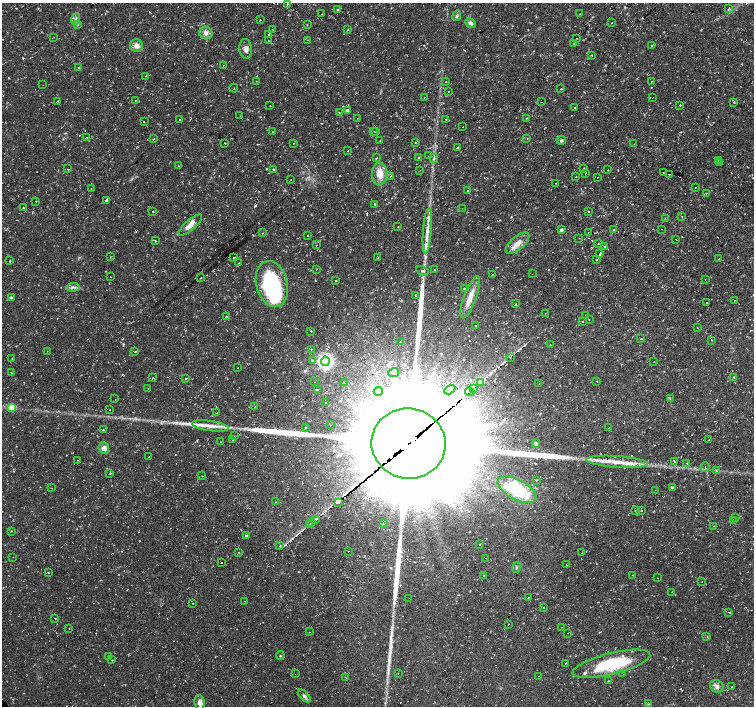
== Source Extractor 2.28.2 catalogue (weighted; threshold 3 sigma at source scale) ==
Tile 10 of 4 x 4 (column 2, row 3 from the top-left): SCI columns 1505-3008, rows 1551-2957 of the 6017 x 5986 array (HDU 1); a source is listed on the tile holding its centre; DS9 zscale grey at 2 x 2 block average (1 PNG px = mean of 2 x 2 image px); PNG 756 x 708 px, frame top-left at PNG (2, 3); each listed source drawn as its Kron ellipse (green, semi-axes under 4 px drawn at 4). Shown black and unused: <1% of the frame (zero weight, under 2 of 3 exposures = <1% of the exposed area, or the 3 px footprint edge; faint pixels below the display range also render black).
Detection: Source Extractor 2.28.2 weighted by HDU 2 'WHT'; one run over the whole footprint, this tile lists its part. Background 0.0198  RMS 0.003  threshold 0.0135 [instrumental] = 3 sigma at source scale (4.5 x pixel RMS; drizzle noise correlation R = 1.50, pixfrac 1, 0.0396/0.0396 arcsec/px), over >= 5 px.
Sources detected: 310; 2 inside a brighter object's white glare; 20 cosmic-ray / hot-pixel residue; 7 long thin detections or spike segments (spike, bleed or trail) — neither listed nor drawn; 10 inside a brighter listed object's ellipse — not listed separately; the other 271 listed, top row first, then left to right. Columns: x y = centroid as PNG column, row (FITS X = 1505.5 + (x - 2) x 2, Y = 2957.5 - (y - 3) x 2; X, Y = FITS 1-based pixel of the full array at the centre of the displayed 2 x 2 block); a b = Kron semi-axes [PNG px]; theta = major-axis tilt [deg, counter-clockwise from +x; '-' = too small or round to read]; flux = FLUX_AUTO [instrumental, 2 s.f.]
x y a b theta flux
288 4 2 2 - 0.89
338 9 2 2 - 0.74
728 9 4 2 - 0.47
322 14 2 2 - 0.32
580 14 2 2 - 0.31
457 16 5 4 - 1.4
75 19 6 3 67 1.5
260 20 2 2 - 0.69
470 23 5 4 - 2.3
612 23 2 2 - 0.36
78 25 2 2 - 1.6
307 25 2 2 - 0.31
273 30 3 2 - 0.37
348 30 3 2 - 0.53
206 33 7 6 - 3.2
268 35 2 2 - 1.6
54 37 2 2 - 0.36
577 38 2 2 - 0.36
308 40 2 2 - 0.26
268 41 2 2 - 0.97
574 43 2 2 - 0.2
136 46 7 6 - 4.6
652 46 2 2 - 1.4
246 49 10 6 -83 3.6
591 55 2 2 - 1.2
223 65 2 2 - 0.68
78 67 2 2 - 0.31
146 76 2 2 - 0.28
257 81 2 2 - 1.6
651 81 2 2 - 0.66
446 82 2 2 - 0.48
43 85 2 2 - 0.28
234 88 4 2 - 0.39
561 89 2 2 - 1.1
448 91 2 2 - 1.2
425 97 2 2 - 0.27
652 98 2 2 - 0.26
58 101 2 2 - 0.28
135 101 2 2 - 0.28
541 102 2 2 - 0.23
734 102 2 2 - 3.9
270 105 2 2 - 0.22
680 105 2 2 - 0.41
575 108 2 2 - 2.4
347 111 3 2 - 3.3
339 112 3 2 - 0.37
240 116 2 2 - 0.26
357 118 2 2 - 0.2
526 118 2 2 - 0.45
446 119 2 2 - 1.7
180 120 2 2 - 0.39
144 122 2 2 - 0.98
463 127 2 2 - 0.53
374 131 2 2 - 0.21
273 132 2 2 - 0.42
376 132 2 2 - 0.49
87 137 2 2 - 0.3
154 138 2 2 - 0.44
527 138 3 2 - 0.33
380 140 2 2 - 0.2
561 140 5 4 - 1.3
415 142 2 2 - 0.42
225 143 3 2 - 0.27
293 143 2 2 - 0.23
634 144 2 2 - 0.23
458 148 2 2 - 25
348 151 2 2 - 0.71
429 156 2 2 - 0.26
376 158 3 2 - 0.46
419 158 4 3 - 0.75
434 159 5 3 - 1.1
718 160 2 2 - 1.2
720 162 2 2 - 0.49
179 166 2 2 - 0.4
584 168 2 2 - 0.37
68 169 3 2 - 0.45
274 170 2 2 - 2.2
420 170 2 2 - 0.29
608 170 2 2 - 2
663 172 2 2 - 0.33
586 173 2 2 - 1.3
379 174 11 7 89 9.3
669 174 2 2 - 0.49
391 176 2 2 - 0.59
576 177 2 2 - 0.8
597 178 2 2 - 0.25
291 180 2 2 - 0.27
556 183 2 2 - 0.4
695 187 2 2 - 0.68
91 188 2 2 - 0.29
468 190 2 2 - 0.63
707 193 3 2 - 0.6
36 201 2 2 - 0.31
106 201 3 2 - 6.1
375 204 2 2 - 6.8
24 208 3 2 - 0.41
462 209 2 2 - 0.31
153 211 2 2 - 1.5
589 212 2 2 - 1.4
682 216 2 2 - 0.72
665 218 2 2 - 0.31
190 225 15 5 41 6.7
398 227 2 2 - 1
661 229 2 2 - 0.34
562 230 3 3 - 1.8
614 230 2 2 - 1.5
427 231 23 4 85 7.6
588 232 2 2 - 0.29
263 233 2 2 - 0.71
308 236 2 2 - 1.5
579 238 2 2 - 0.31
676 239 2 2 - 0.38
156 241 2 2 - 0.36
518 243 14 6 41 6.5
598 244 2 2 - 0.38
316 245 2 2 - 1.2
605 246 2 2 - 0.68
600 254 3 2 - 3.7
110 257 2 2 - 0.31
234 258 2 2 - 10
378 258 3 2 - 0.48
719 259 2 2 - 0.77
597 260 3 2 - 0.36
10 261 2 2 - 0.42
239 263 2 2 - 0.3
316 269 2 2 - 0.51
434 270 2 2 - 0.53
422 271 6 3 -28 1.1
492 274 2 2 - 0.25
532 274 2 2 - 0.83
111 277 2 2 - 0.6
201 278 2 2 - 0.34
705 279 2 2 - 0.35
335 281 2 2 - 1.7
272 284 23 15 -75 75
73 287 7 4 4 1.8
464 289 2 2 - 0.49
415 296 2 2 - 0.36
470 297 22 6 70 8.9
11 298 4 3 - 1.3
734 300 2 2 - 0.96
707 303 2 2 - 1.4
516 304 2 2 - 2.3
545 313 2 2 - 0.26
585 315 2 2 - 0.94
226 316 2 2 - 0.46
589 320 2 2 - 0.27
583 321 2 2 - 0.32
475 326 2 2 - 2.1
697 328 2 2 - 0.29
311 331 2 2 - 0.73
641 339 2 2 - 0.5
712 340 2 2 - 0.38
400 341 2 2 - 0.56
550 345 2 2 - 1.7
311 349 2 2 - 0.87
47 351 2 2 - 0.31
135 351 2 2 - 0.59
510 357 2 2 - 0.82
12 358 2 2 - 0.34
312 360 3 2 - 0.53
325 361 4 4 - 230
654 362 2 2 - 0.29
238 368 2 2 - 1
11 372 2 2 - 0.32
394 373 5 4 - 1.6
734 377 3 2 - 0.58
153 378 2 2 - 1.5
186 378 2 2 - 0.51
597 381 2 2 - 0.34
315 382 2 2 - 0.39
344 383 2 2 - 0.46
480 383 3 2 - 650
539 384 2 2 - 0.24
148 388 2 2 - 0.7
473 388 3 2 - 1.4
318 390 2 2 - 1.8
450 390 6 4 31 2.9
378 391 4 3 - 2.5
470 392 5 3 - 3.6
670 398 3 2 - 0.37
115 399 2 2 - 0.31
325 403 2 2 - 0.48
11 407 3 3 - 21
255 407 2 2 - 2.4
109 410 2 2 - 0.26
217 413 2 2 - 0.7
330 425 2 2 - 0.46
210 426 18 5 -8 7.7
305 427 2 2 - 0.74
609 428 2 2 - 1.1
103 430 2 2 - 0.52
234 436 2 2 - 0.31
709 439 3 2 - 0.45
233 440 2 2 - 0.33
220 442 2 2 - 0.23
409 443 37 35 -12 44000
536 444 4 3 - 1.7
104 448 6 5 - 4.7
149 457 2 2 - 0.67
77 460 2 2 - 0.23
674 461 2 2 - 0.79
617 462 31 5 -4 13
687 463 2 2 - 0.56
705 467 5 2 - 0.99
716 471 3 2 - 0.51
110 473 3 2 - 0.51
202 476 2 2 - 0.32
536 480 2 2 - 0.54
672 487 2 2 - 4.3
52 488 2 2 - 0.29
517 490 21 10 -28 50
655 490 2 2 - 0.44
276 502 2 2 - 0.26
339 503 2 2 - 50
641 510 2 2 - 1.7
635 511 2 2 - 0.32
736 518 3 2 - 0.4
316 520 3 3 - 1.4
734 521 2 2 - 0.29
312 523 2 2 - 0.61
383 523 2 2 - 0.37
310 525 2 2 - 0.68
714 526 2 2 - 0.32
11 531 2 2 - 0.56
246 536 4 2 - 0.69
479 545 2 2 - 0.5
280 546 2 2 - 1.1
348 551 2 2 - 0.84
238 552 2 2 - 0.31
582 553 2 2 - 0.27
13 557 2 2 - 0.52
486 558 2 2 - 0.42
221 562 2 2 - 3.8
567 565 2 2 - 0.51
516 567 5 3 - 0.97
48 573 2 2 - 0.45
484 575 3 2 - 0.45
633 575 2 2 - 0.43
657 578 2 2 - 0.24
702 582 2 2 - 0.24
672 592 2 2 - 0.48
528 597 2 2 - 0.98
409 598 2 2 - 0.16
245 601 2 2 - 0.28
193 604 2 2 - 0.41
544 607 2 2 - 2.3
729 612 2 2 - 0.28
55 618 2 2 - 0.46
508 624 2 2 - 1.6
562 627 2 2 - 0.43
69 628 2 2 - 0.27
309 632 2 2 - 0.28
567 633 2 2 - 0.42
707 636 3 2 - 0.48
280 655 4 2 - 0.66
108 656 2 2 - 1.6
112 660 2 2 - 1.2
566 663 2 2 - 1.8
611 664 40 10 14 44
398 673 2 2 - 0.26
295 674 2 2 - 0.24
623 674 2 2 - 0.48
538 676 2 2 - 0.57
345 677 2 2 - 0.25
608 681 2 2 - 0.98
717 686 7 6 - 3.2
732 687 2 2 - 0.27
304 696 8 4 -45 1.7
200 702 7 5 -80 4.9
648 704 2 2 - 1
Overlapping masked pixels (flux is a lower limit): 2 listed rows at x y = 409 443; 339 503
Diffuse or blended objects may show on this block-average render without a row.